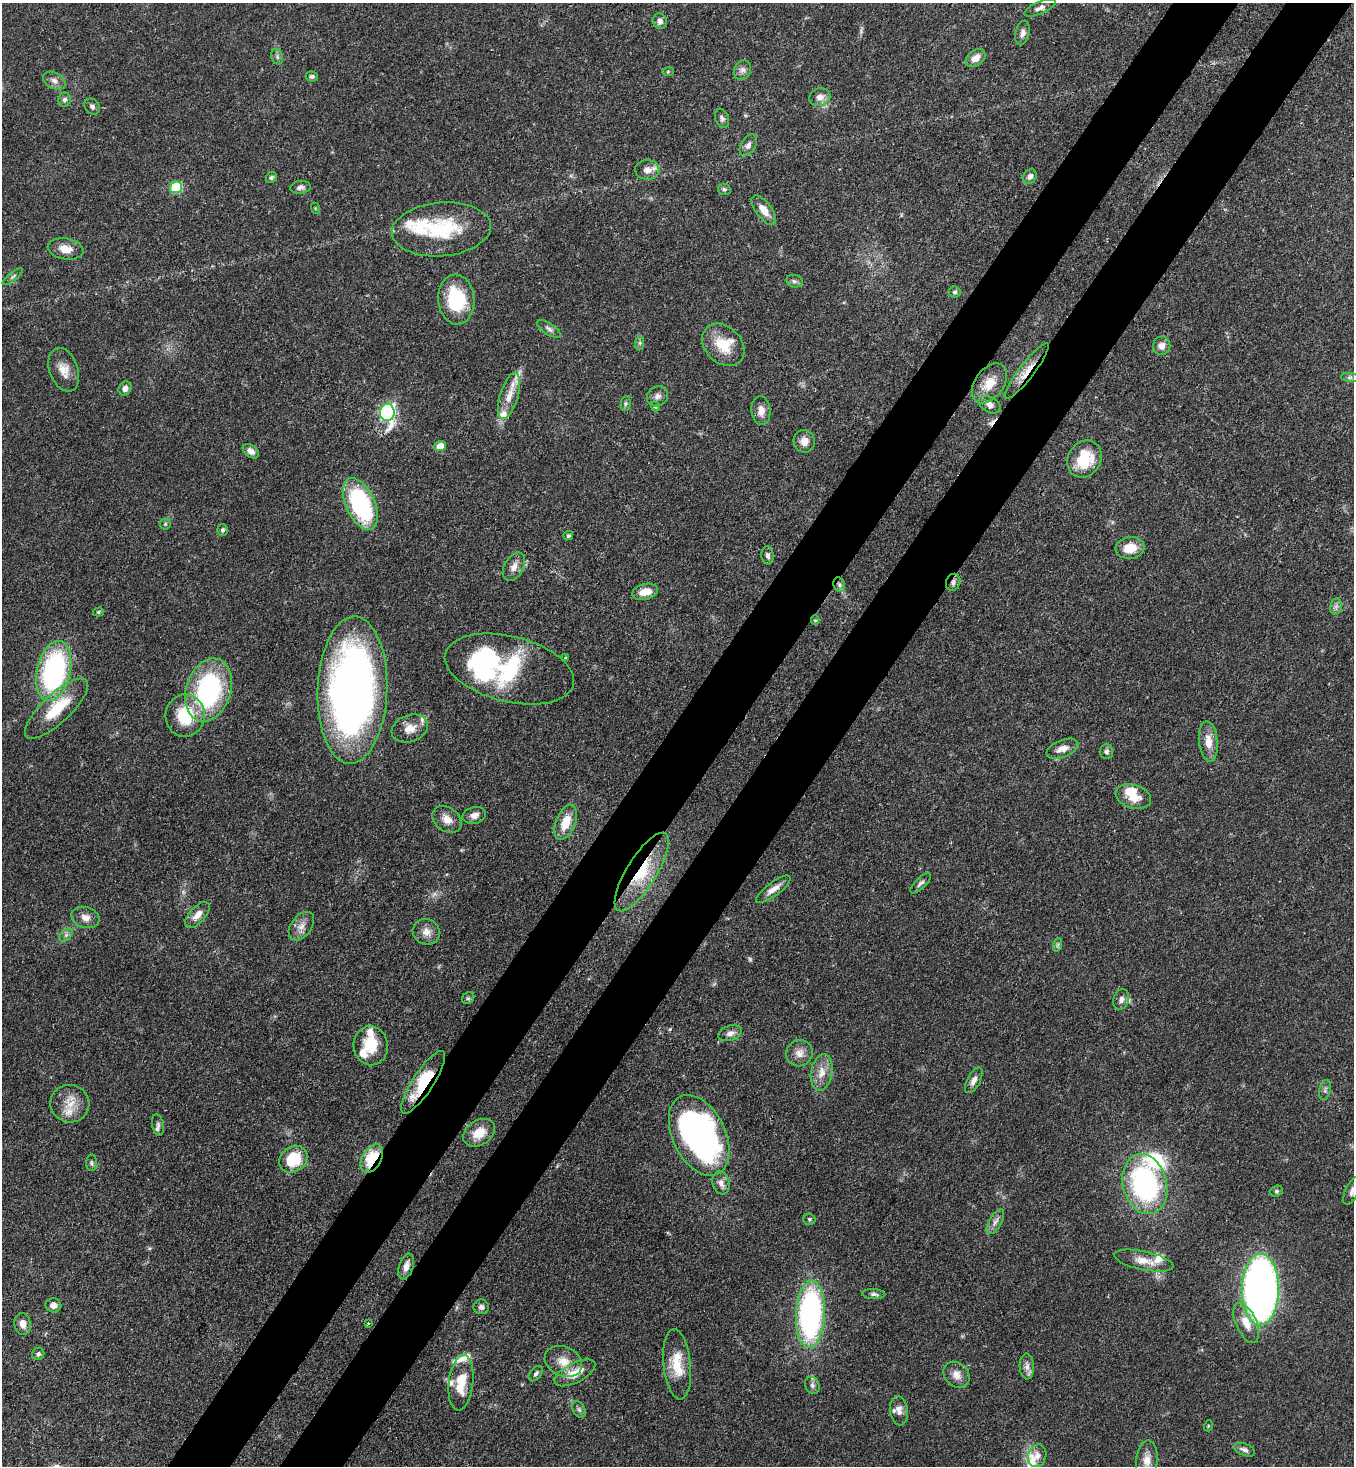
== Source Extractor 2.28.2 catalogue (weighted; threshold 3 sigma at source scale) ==
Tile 10 of 4 x 4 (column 2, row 3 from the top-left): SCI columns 1716-3067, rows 1524-2987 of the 5996 x 5974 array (HDU 1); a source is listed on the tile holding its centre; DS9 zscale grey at full resolution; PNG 1356 x 1468 px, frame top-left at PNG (2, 3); each listed source drawn as its Kron ellipse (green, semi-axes under 4 px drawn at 4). Shown black and unused: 10% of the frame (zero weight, under 3 of 4 exposures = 7% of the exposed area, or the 3 px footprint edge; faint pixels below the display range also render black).
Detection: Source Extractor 2.28.2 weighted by HDU 2 'WHT'; one run over the whole footprint, this tile lists its part. Background 0.0681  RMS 0.0035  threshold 0.0158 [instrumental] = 3 sigma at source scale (4.5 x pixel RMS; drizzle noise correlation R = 1.50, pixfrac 1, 0.05/0.05 arcsec/px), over >= 5 px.
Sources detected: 152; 2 too faint to see at this stretch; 2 inside a brighter object's white glare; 1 cosmic-ray / hot-pixel residue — neither listed nor drawn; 15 inside a brighter listed object's ellipse — not listed separately; the other 132 listed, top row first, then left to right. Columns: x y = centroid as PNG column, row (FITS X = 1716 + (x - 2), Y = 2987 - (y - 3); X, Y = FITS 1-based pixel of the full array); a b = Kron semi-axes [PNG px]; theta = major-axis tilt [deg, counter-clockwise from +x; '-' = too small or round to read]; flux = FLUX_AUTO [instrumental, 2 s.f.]
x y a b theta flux
1040 8 17 6 24 1.9
660 21 8 7 - 1.7
1022 33 12 7 77 1.6
277 57 8 5 -71 0.91
976 58 11 7 38 2.9
742 70 10 8 63 1.6
668 71 5 3 - 0.39
312 76 6 5 - 0.73
54 81 12 8 -28 2
820 97 11 8 18 2.7
64 100 7 6 - 1
92 107 8 7 - 1.1
722 118 10 6 -70 1.1
748 145 12 7 61 1.7
647 170 12 10 1 2.7
271 177 6 5 - 0.68
1030 177 7 6 - 1.7
176 187 6 5 - 27
300 187 10 6 5 1.3
724 189 6 5 - 0.78
315 208 6 3 -72 0.38
764 210 17 8 -53 4
441 229 50 27 5 26
65 249 18 10 -9 4.1
13 276 12 4 38 1
794 281 8 6 -15 1
955 292 6 5 - 0.69
456 300 25 18 -85 21
549 329 14 5 -33 1.4
640 343 7 4 89 0.69
723 345 24 18 -45 10
1162 346 9 8 - 2.4
64 370 23 14 -70 4.9
1027 371 34 7 53 5.6
1350 377 9 4 -7 0.82
989 383 22 14 54 6.5
125 388 7 6 - 1.8
509 396 24 9 73 4.9
657 396 11 9 34 1.8
626 403 7 5 82 0.64
990 404 11 7 -30 1.9
656 407 5 4 - 0.65
761 411 14 9 -85 2.8
387 412 8 7 - 95
804 441 11 10 - 2.8
440 446 5 5 - 5.3
251 451 9 6 -38 1.8
1084 459 19 16 60 13
360 504 27 14 -65 47
165 524 5 5 - 0.54
222 530 6 5 - 0.7
568 536 5 4 - 0.71
1130 548 14 11 6 5.9
768 555 9 6 -84 1.1
514 567 15 9 60 2.8
953 582 8 7 - 1.3
839 585 7 5 -70 1
645 592 13 7 13 5
1336 606 8 6 79 1.1
98 612 5 4 - 0.56
815 620 4 4 - 0.47
565 658 3 3 - 0.61
509 669 66 33 -14 46
54 671 31 16 78 67
208 690 32 22 73 53
352 690 73 35 88 230
57 709 41 14 43 15
185 716 21 19 89 16
410 728 19 13 20 4.5
1208 742 20 9 -84 4.9
1062 749 17 8 22 3.3
1106 752 7 6 - 0.97
1133 797 18 11 -17 5.8
474 815 12 8 14 2.3
447 819 16 11 -36 3.6
566 822 18 9 68 6.9
642 872 45 15 58 19
921 883 13 5 44 1.2
773 889 21 6 37 3.1
197 915 16 8 49 3
85 917 14 10 -17 2.8
301 926 16 10 52 3.1
426 932 14 12 -27 3.2
66 935 8 5 45 0.95
1057 945 7 4 71 0.66
468 998 6 5 - 0.61
1121 999 10 7 72 1.6
730 1033 12 7 18 1.9
371 1046 19 17 -81 10
799 1053 13 13 - 3.1
822 1072 18 10 80 4.5
974 1080 14 6 62 2
423 1082 37 10 57 17
1325 1090 10 5 76 1
70 1104 19 18 - 6.3
158 1125 11 5 -80 1.2
479 1133 17 12 33 6.3
699 1135 43 26 -64 130
293 1159 15 12 38 13
372 1159 15 9 60 14
92 1163 8 5 88 0.81
721 1183 11 8 -74 2.3
1145 1184 30 22 -75 64
1276 1191 7 5 21 0.67
1352 1191 15 6 62 1.9
809 1219 6 5 - 0.58
995 1222 14 6 60 1.8
1144 1261 30 9 -12 4.9
406 1267 13 7 72 2.4
1260 1289 36 18 89 250
874 1294 11 5 -3 0.95
53 1305 8 7 - 1.9
481 1307 7 7 - 1.1
810 1314 34 14 87 95
368 1323 3 3 - 0.34
1246 1323 21 10 -66 5.8
23 1324 11 8 -80 2.6
38 1354 6 6 - 0.86
563 1361 19 14 -25 5.2
677 1364 35 13 -84 9.8
1027 1366 13 7 -88 2
575 1373 22 10 27 6.2
536 1374 9 5 50 1
957 1375 14 11 -44 3.1
461 1383 28 12 83 9.3
812 1385 9 7 -66 1.2
579 1410 9 6 -62 0.97
899 1411 14 9 -81 2.7
1208 1426 5 3 - 0.32
1244 1450 11 6 -23 1.3
1037 1456 11 9 75 2.1
1147 1461 20 11 85 3.9
Overlapping masked pixels (flux is a lower limit): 6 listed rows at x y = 1027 371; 953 582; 839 585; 642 872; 423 1082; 372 1159
Isophote crosses this tile's border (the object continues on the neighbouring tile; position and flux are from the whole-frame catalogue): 2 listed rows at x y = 1352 1191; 1147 1461